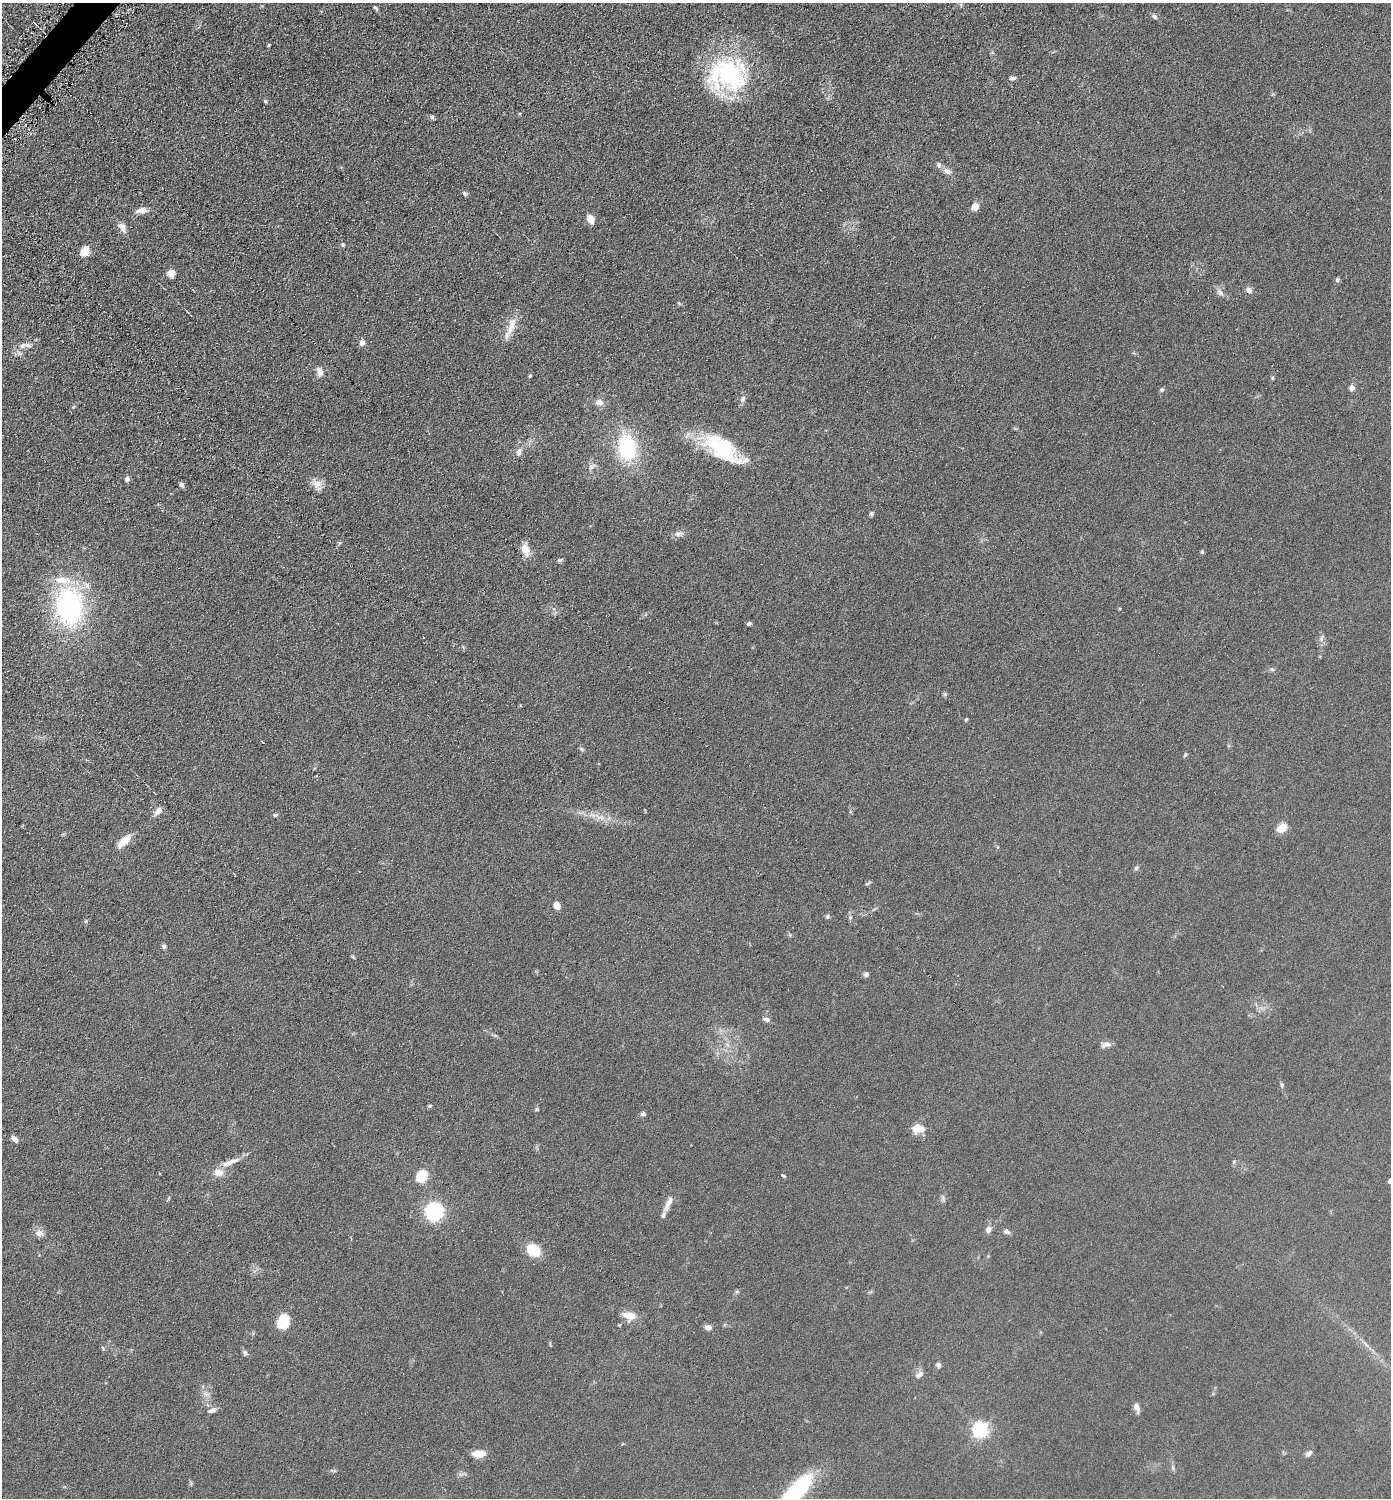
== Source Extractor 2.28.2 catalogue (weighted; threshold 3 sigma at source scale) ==
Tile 11 of 4 x 4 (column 3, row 3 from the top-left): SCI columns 2931-4319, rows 1505-3000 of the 6003 x 6002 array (HDU 1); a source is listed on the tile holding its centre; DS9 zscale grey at full resolution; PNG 1393 x 1500 px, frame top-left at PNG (2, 3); no overlay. Shown black and unused: <1% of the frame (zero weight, under 4 of 8 exposures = <1% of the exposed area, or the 3 px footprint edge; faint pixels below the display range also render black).
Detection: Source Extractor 2.28.2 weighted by HDU 2 'WHT'; one run over the whole footprint, this tile lists its part. Background 0.0917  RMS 0.0078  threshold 0.0321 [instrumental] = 3 sigma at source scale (4.09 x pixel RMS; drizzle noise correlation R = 1.36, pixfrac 0.8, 0.05/0.05 arcsec/px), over >= 5 px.
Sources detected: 107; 7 inside a brighter listed object's ellipse — not listed separately; the other 100 listed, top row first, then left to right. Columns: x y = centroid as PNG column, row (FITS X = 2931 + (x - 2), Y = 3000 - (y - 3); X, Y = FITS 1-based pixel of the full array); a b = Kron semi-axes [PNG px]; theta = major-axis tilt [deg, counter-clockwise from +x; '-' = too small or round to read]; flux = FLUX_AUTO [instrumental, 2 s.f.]
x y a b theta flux
376 8 7 4 -47 1.3
1154 16 7 5 -35 1.7
269 45 4 4 - 0.68
730 75 45 41 61 90
1013 78 8 4 8 2.1
265 101 4 4 - 1.1
432 117 6 6 - 1.4
947 171 11 7 -22 3.6
465 193 6 5 - 1.5
975 206 10 8 56 5.1
141 210 14 7 7 4.9
591 219 10 7 -59 5.7
122 227 14 8 -51 4.7
343 244 5 4 - 1.1
85 251 11 9 53 7.8
171 273 7 7 - 6
1337 280 6 5 - 1.4
1249 290 8 7 - 3
1220 292 12 7 -45 3.2
511 325 27 10 75 9.4
362 343 7 6 - 3.1
23 345 10 8 24 3.8
320 372 12 7 -77 3.6
530 376 5 3 - 0.89
1272 378 5 4 - 0.85
1352 388 6 5 - 3.4
1162 389 6 5 - 1.2
743 399 9 6 63 2.5
600 402 9 7 -12 4.3
73 407 7 4 31 0.93
627 448 28 18 -84 54
719 448 51 22 -34 47
519 452 10 7 74 3
592 467 13 7 35 2.8
127 479 6 5 - 2.1
317 484 16 11 -56 5.8
182 485 6 5 - 2
871 513 5 5 - 1.2
678 534 11 7 2 2.9
525 549 16 10 -70 6.8
1202 552 5 4 - 0.99
560 560 8 4 21 1.2
86 585 13 8 -39 4.7
70 607 31 23 -84 140
749 624 5 4 - 1.3
1321 639 9 6 83 2.2
1272 669 5 5 - 1.1
945 694 6 5 - 0.98
966 719 6 3 53 0.63
262 742 4 2 - 0.45
581 749 7 5 -28 1.1
1185 755 7 4 63 0.94
316 776 3 2 - 0.72
158 811 11 6 51 4
275 815 6 4 12 0.99
1282 828 9 6 36 12
124 841 18 7 43 9.6
998 847 6 4 -90 0.73
1136 868 6 5 - 1.3
867 884 6 4 19 0.96
557 905 7 6 - 6.2
827 916 6 5 - 1.1
850 917 7 5 70 1.3
790 935 6 4 -72 0.87
164 946 5 5 - 1.7
866 974 6 6 - 1.7
766 1019 8 6 -20 1.9
727 1044 7 5 -45 1.7
1106 1044 13 6 12 3.1
1282 1085 6 4 -73 1
429 1106 6 4 -17 0.89
537 1109 5 4 - 1.1
643 1114 5 5 - 2.1
918 1129 15 9 1 7.8
15 1139 9 5 -48 3
230 1162 28 7 21 7.6
422 1176 10 9 - 20
783 1176 5 4 - 0.84
168 1198 8 4 68 0.95
668 1203 24 6 63 5
434 1212 14 13 - 48
988 1229 8 7 - 3.1
1006 1231 9 6 -20 2.2
39 1233 12 8 -20 3.7
533 1250 11 8 -42 24
737 1291 6 5 - 1
629 1316 18 11 -13 7.8
283 1322 14 10 69 22
708 1327 8 6 -8 3
244 1353 8 5 -68 1.5
938 1365 7 6 - 2
919 1374 12 6 36 2.9
206 1394 9 5 -18 2.2
1136 1407 10 6 -75 4.2
212 1410 11 6 21 2.9
981 1430 6 6 - 210
1309 1453 11 5 36 1.9
479 1454 15 7 2 8.2
1173 1468 6 4 -72 1.1
795 1492 35 12 47 86
Isophote crosses this tile's border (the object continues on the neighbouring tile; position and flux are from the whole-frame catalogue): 1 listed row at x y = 795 1492